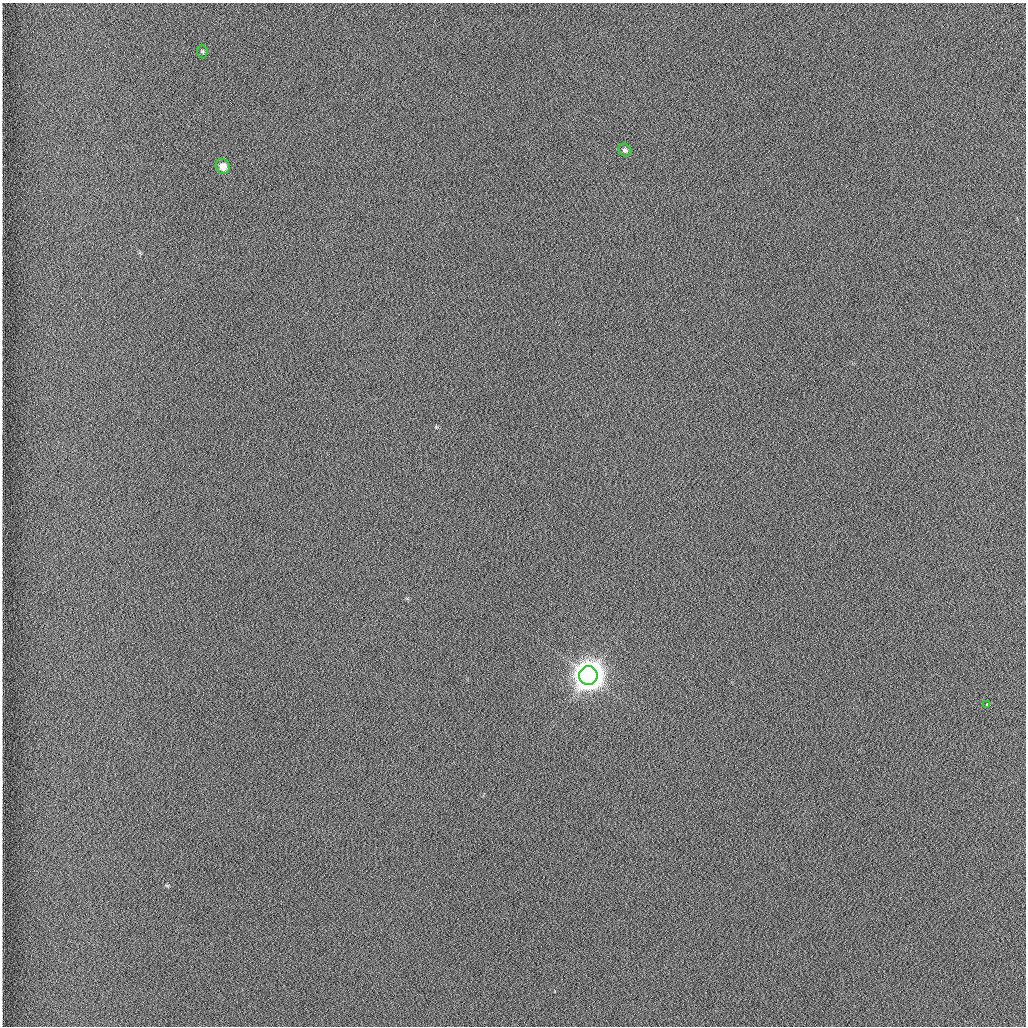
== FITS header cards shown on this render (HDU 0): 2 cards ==
NAXIS1  =                 1024 /fastest changing axis
NAXIS2  =                 1024 /next to fastest changing axis

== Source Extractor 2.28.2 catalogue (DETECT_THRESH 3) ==
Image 1024 x 1024 px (HDU 0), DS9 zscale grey, 1 PNG px = 1 image px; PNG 1028 x 1028 px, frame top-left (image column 1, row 1024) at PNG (2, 3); each listed source drawn as its Kron ellipse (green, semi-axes under 4 px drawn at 4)
Background 1260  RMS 5.9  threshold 17.7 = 3 sigma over >= 5 px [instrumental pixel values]
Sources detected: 5; all 5 listed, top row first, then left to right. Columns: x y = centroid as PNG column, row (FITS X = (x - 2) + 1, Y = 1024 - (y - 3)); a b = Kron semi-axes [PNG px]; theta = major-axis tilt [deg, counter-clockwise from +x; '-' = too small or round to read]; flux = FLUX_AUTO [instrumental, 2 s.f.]
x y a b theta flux
202 52 7 5 -87 640
625 150 7 6 - 1000
223 166 8 7 - 3500
588 675 9 9 - 960000
986 704 4 3 - 3400